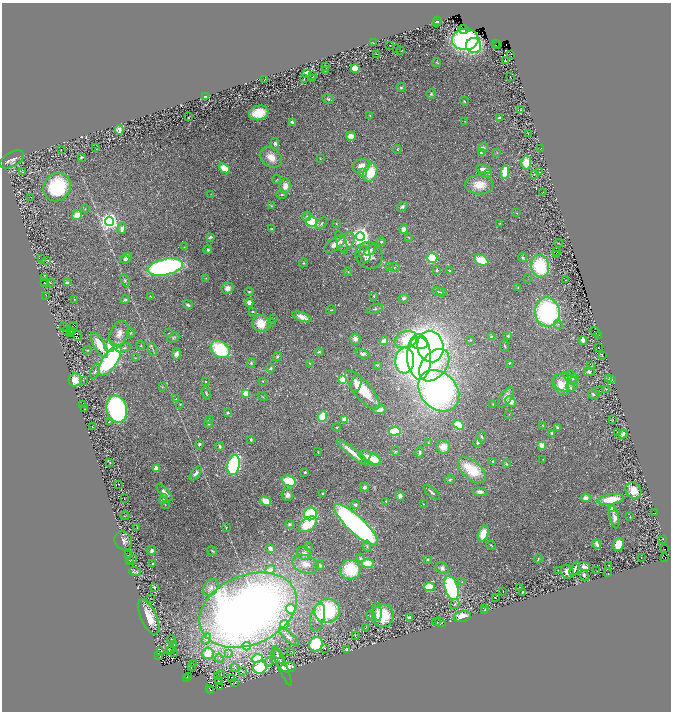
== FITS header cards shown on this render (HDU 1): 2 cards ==
NAXIS1  =                 1337
NAXIS2  =                 1419

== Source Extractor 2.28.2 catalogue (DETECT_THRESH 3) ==
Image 1337 x 1419 px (HDU 1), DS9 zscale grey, zoomed out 1/2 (1 PNG px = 2 x 2 image px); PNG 673 x 714 px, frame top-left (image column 1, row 1418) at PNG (2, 3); each listed source drawn as its Kron ellipse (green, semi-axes under 4 px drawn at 4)
Background 0.0312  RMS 0.0046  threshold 0.0137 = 3 sigma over >= 5 px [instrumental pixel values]
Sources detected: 495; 98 cannot appear on this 1/2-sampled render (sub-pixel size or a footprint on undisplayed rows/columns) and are neither listed nor drawn; the other 397 listed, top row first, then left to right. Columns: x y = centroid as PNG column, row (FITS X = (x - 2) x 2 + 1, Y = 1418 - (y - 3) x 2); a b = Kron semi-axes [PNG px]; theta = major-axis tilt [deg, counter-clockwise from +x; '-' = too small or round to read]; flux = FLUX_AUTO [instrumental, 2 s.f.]
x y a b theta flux
437 21 2 2 - 2.2
437 22 3 3 - 3.4
463 29 5 2 - 3
465 39 13 10 2 170
373 42 3 2 - 0.3
495 44 2 1 - 2
390 45 2 1 - 0.28
498 45 2 1 - 11
474 46 7 7 - 44
396 48 2 1 - 0.23
401 51 2 1 - 0.59
377 54 3 1 - 0.3
510 54 2 1 - 0.092
506 61 2 1 - 0.35
436 62 4 3 - 0.8
325 67 3 1 - 0.67
355 68 4 4 - 12
325 71 2 1 - 0.26
307 73 3 2 - 19
313 75 2 1 - 0.28
510 77 3 1 - 0.52
313 78 2 1 - 0.43
304 79 4 2 - 0.7
264 80 2 1 - 0.22
401 87 5 4 - 1.4
431 94 5 4 - 1.5
206 97 3 3 - 1.6
328 99 6 4 -23 1.5
464 101 4 3 - 0.73
521 110 3 2 - 0.67
259 113 10 7 16 19
370 116 3 3 - 0.69
188 117 2 1 - 0.22
499 118 3 3 - 1.5
465 121 3 2 - 0.38
292 122 4 3 - 2.5
119 130 5 4 - 3.9
528 133 3 1 - 0.42
351 136 5 4 - 9.6
275 144 6 4 85 1.8
483 147 5 4 - 1.6
96 148 2 1 - 0.25
540 148 2 1 - 0.26
61 150 2 1 - 0.18
397 150 4 3 - 0.91
497 152 3 2 - 0.41
481 153 4 4 - 1.3
81 157 3 2 - 1.2
271 157 12 9 -37 10
12 159 13 7 31 4.9
320 159 3 2 - 0.34
526 163 7 5 89 14
361 166 9 6 19 8
224 168 6 4 -39 16
484 169 7 3 -11 7
22 171 3 2 - 0.56
505 172 6 3 81 22
539 172 2 1 - 0.22
362 173 3 2 - 3.6
370 173 9 7 71 22
489 173 3 3 - 0.91
534 174 3 1 - 0.29
277 179 4 2 - 0.58
479 185 14 9 -2 15
285 186 7 5 85 7.3
57 187 15 13 53 56
543 192 2 1 - 0.38
211 194 2 2 - 0.32
282 194 5 3 - 1.2
31 197 2 1 - 0.2
271 206 4 3 - 0.71
402 207 6 4 32 2.4
85 209 3 2 - 0.32
517 213 3 2 - 0.46
77 215 5 4 - 8.8
307 216 5 4 - 1.3
109 221 4 4 - 430
311 222 6 4 -7 45
322 223 7 3 47 1.5
336 223 3 2 - 0.46
500 224 3 2 - 0.47
122 228 5 3 - 5
272 229 3 2 - 1
404 229 4 4 - 6
360 236 4 4 - 480
210 237 4 3 - 2
409 237 4 2 - 0.49
342 242 12 4 -71 2.8
346 242 11 7 51 4.8
381 242 4 3 - 0.91
558 243 4 1 - 0.48
335 244 12 6 34 7.1
184 247 3 3 - 0.66
208 250 4 4 - 1.5
370 250 7 3 41 1.2
557 252 3 2 - 0.28
365 254 8 5 -80 3.1
369 255 14 13 - 11
556 255 2 2 - 0.32
522 257 5 4 - 1.2
126 258 6 4 30 2.3
432 258 5 5 - 34
42 259 2 1 - 0.23
47 260 2 2 - 0.28
125 260 4 3 - 1.3
481 260 7 5 -25 19
303 263 4 3 - 0.86
540 266 11 9 -81 54
165 267 18 8 12 190
389 267 3 2 - 0.56
394 267 5 3 - 0.97
437 270 2 2 - 2.4
450 271 2 2 - 0.5
348 272 4 2 - 0.58
44 278 2 1 - 0.34
206 278 3 2 - 0.49
528 279 2 1 - 0.22
125 280 6 4 -70 1.7
566 280 2 1 - 0.44
44 283 2 1 - 0.34
50 283 2 1 - 0.27
67 283 4 3 - 3.6
228 288 6 5 - 5
518 288 3 2 - 0.59
438 291 6 3 -24 1.1
249 292 4 3 - 0.97
441 292 5 2 - 0.78
46 295 2 1 - 0.3
151 296 3 2 - 0.38
374 296 3 3 - 0.74
404 298 5 4 - 1.9
74 299 3 2 - 0.4
125 300 4 3 - 1.1
249 302 4 4 - 4.2
188 305 5 3 - 1.5
375 309 9 3 19 1.5
331 310 5 2 - 0.68
253 311 3 2 - 0.73
547 312 15 12 -80 130
302 317 10 4 -20 6.9
273 318 2 2 - 0.35
271 322 3 2 - 0.54
261 323 9 8 - 17
558 324 4 3 - 1
74 326 2 2 - 1.8
64 327 3 1 - 0.27
67 330 2 1 - 0.4
73 332 2 1 - 1.2
595 332 5 1 - 0.26
131 333 4 2 - 0.69
169 333 2 1 - 0.27
71 334 3 1 - 0.28
119 334 13 8 67 9.2
78 336 5 1 - 1
508 336 4 3 - 1
598 336 3 1 - 0.26
491 337 4 3 - 1.8
173 338 6 3 25 1.3
355 339 5 5 - 3.5
406 340 11 8 20 27
470 340 3 3 - 0.56
583 340 4 3 - 4.7
384 341 4 4 - 3.4
419 343 9 6 -7 71
99 345 14 5 -61 19
140 345 5 3 - 0.83
109 346 6 5 - 9.2
430 346 16 13 -75 330
505 346 6 2 -66 0.99
124 348 8 3 17 1.7
598 348 2 2 - 0.32
153 349 7 2 -73 1.1
220 349 10 8 -36 47
88 350 4 3 - 0.83
319 352 4 4 - 1.2
176 354 5 4 - 3.6
362 354 7 4 -18 2.4
602 355 3 1 - 0.35
277 357 5 4 - 1.3
419 357 23 12 -87 320
136 358 4 2 - 0.51
110 360 17 7 56 130
405 361 13 9 87 110
251 363 5 4 - 1.3
310 363 4 3 - 0.75
509 363 3 2 - 0.93
377 365 3 3 - 0.64
434 365 18 12 50 44
590 366 2 1 - 0.29
271 368 4 3 - 1.2
95 371 8 4 70 2.7
589 372 5 4 - 2.4
572 378 7 4 -70 1.5
608 378 2 2 - 15
343 379 4 3 - 43
575 379 2 1 - 0.18
612 379 4 3 - 1.2
75 380 6 6 - 9.7
83 380 2 1 - 0.35
206 381 3 2 - 0.68
263 381 3 2 - 0.52
356 383 8 5 71 4.6
565 383 12 9 -16 7.5
561 385 11 7 -63 12
162 387 4 2 - 0.67
570 387 5 3 - 1.8
606 389 2 2 - 0.5
362 390 24 8 -49 32
598 390 2 1 - 0.31
439 391 23 18 -46 300
206 393 7 2 -74 1.1
246 393 3 2 - 26
594 394 6 5 - 2.3
262 396 5 2 - 0.52
506 397 12 5 58 4.9
176 399 2 2 - 0.74
511 401 6 5 - 6.4
83 404 2 1 - 0.22
180 404 2 2 - 0.52
493 404 3 2 - 0.61
84 409 2 1 - 7
117 409 14 10 -76 150
380 410 6 3 7 5.9
227 413 3 3 - 1.5
509 414 2 2 - 0.39
322 416 5 3 - 28
209 419 3 3 - 0.5
345 419 4 3 - 8.5
613 419 2 1 - 0.21
109 422 3 2 - 0.5
209 424 3 3 - 0.79
459 425 6 3 -39 22
543 425 4 3 - 0.75
92 426 2 1 - 0.28
337 427 4 3 - 0.9
557 428 3 2 - 1.3
394 431 6 4 4 27
551 433 3 3 - 1.2
617 433 2 1 - 0.28
623 434 4 3 - 2.5
482 437 6 3 -66 1.2
251 439 3 3 - 1.1
428 443 3 2 - 0.47
477 443 4 3 - 0.92
199 444 3 3 - 1.8
220 446 4 3 - 1.7
542 446 4 3 - 8.9
443 447 7 6 - 8.3
395 451 4 3 - 1
318 452 4 3 - 0.66
420 452 5 4 - 1.7
353 453 20 3 -39 12
370 457 12 5 -23 11
543 459 2 1 - 0.23
375 460 6 5 - 9.6
493 462 3 2 - 1.7
110 463 3 2 - 0.34
506 464 4 3 - 0.9
234 465 10 6 77 100
156 468 4 3 - 7.4
472 470 17 9 -40 32
305 472 2 2 - 3.2
196 473 8 4 52 3.5
450 479 5 3 - 1.1
289 481 7 5 -22 27
119 484 2 1 - 0.3
364 487 4 4 - 2.5
633 490 9 7 -45 12
164 492 11 4 -47 3.3
432 492 10 2 -40 1.9
480 492 7 4 -5 3.7
323 494 2 2 - 1.1
287 495 6 5 - 3.9
400 496 5 4 - 3.7
586 498 5 4 - 4.3
124 499 2 1 - 0.18
164 499 5 3 - 1.1
611 499 13 5 10 21
266 501 6 4 -29 11
386 501 3 3 - 0.88
165 504 3 2 - 0.33
423 504 2 2 - 0.36
355 505 4 4 - 2.4
611 508 4 3 - 3.6
655 513 2 1 - 0.2
310 514 6 6 - 41
125 516 4 2 - 0.34
614 517 11 4 -79 5
630 517 4 2 - 0.52
289 524 4 4 - 1.8
308 524 10 6 36 32
356 525 29 8 -43 230
226 527 3 2 - 0.53
137 528 2 1 - 0.3
483 534 8 5 69 15
663 539 2 1 - 0.49
123 541 10 8 -60 4.6
597 544 5 3 - 4.6
618 544 6 5 - 13
491 545 5 2 - 0.59
367 546 5 3 - 1.4
308 547 3 2 - 0.44
270 548 4 3 - 3.7
664 549 2 1 - 3.3
151 551 4 3 - 3.5
212 551 5 3 - 0.97
304 553 7 6 - 4
129 555 3 1 - 0.49
360 558 4 4 - 1.4
641 558 2 1 - 0.35
664 558 3 1 - 12
428 559 4 3 - 0.76
538 559 5 2 - 0.73
129 560 2 1 - 0.28
132 560 5 2 - 0.62
368 563 6 4 -1 16
152 564 2 2 - 1.3
305 564 13 9 -18 10
320 565 5 4 - 1.8
609 565 2 1 - 0.26
584 567 5 3 - 4.6
442 568 7 5 -39 3.1
575 569 8 3 65 2.4
270 570 5 4 - 4.2
350 570 10 10 - 39
558 570 3 1 - 0.28
135 571 6 4 -16 1.6
597 571 2 1 - 0.32
567 572 7 6 - 5
608 573 2 2 - 0.32
584 575 6 3 -59 1.9
462 582 2 2 - 0.5
154 587 3 2 - 0.94
211 587 9 6 54 4.7
429 587 5 4 - 21
519 587 2 1 - 0.54
451 588 12 6 -72 93
503 591 2 1 - 0.25
522 592 4 2 - 0.48
495 597 2 1 - 0.49
150 598 2 1 - 0.3
455 604 5 3 - 1.4
291 609 5 4 - 15
485 609 2 2 - 0.32
248 610 51 34 23 720
484 610 2 1 - 0.22
327 611 13 12 - 64
377 612 9 4 -84 3.4
371 616 5 3 - 1.6
383 616 11 11 - 26
462 616 8 5 12 10
149 617 19 8 -66 19
318 617 14 7 77 9.3
409 618 3 3 - 3.7
437 622 2 1 - 0.25
440 622 5 2 - 0.49
285 624 4 4 - 11
366 628 3 2 - 0.67
355 636 3 1 - 0.31
289 637 12 4 -40 3.5
206 639 6 4 57 3.4
171 640 5 2 - 0.56
316 644 7 6 - 52
174 645 2 2 - 0.44
247 646 4 4 - 13
325 648 2 1 - 0.33
171 649 2 2 - 0.29
347 650 4 3 - 2.7
169 651 3 3 - 1.2
291 651 2 1 - 0.27
160 652 2 1 - 0.24
208 653 6 5 - 18
277 653 5 2 - 1.4
174 654 2 1 - 0.27
229 654 3 2 - 0.54
159 655 2 2 - 0.28
278 656 8 4 -47 2.4
219 658 4 3 - 0.89
257 658 5 4 - 24
268 662 4 2 - 0.82
194 664 2 1 - 0.46
282 666 21 4 -67 6.6
191 667 2 1 - 0.22
235 667 2 2 - 0.29
260 667 7 6 - 37
288 667 8 5 9 9
242 671 2 2 - 0.53
220 674 2 2 - 0.46
188 677 2 1 - 3.6
218 677 2 1 - 0.42
186 678 3 2 - 73
232 679 3 1 - 0.27
218 681 2 1 - 0.28
235 683 2 1 - 0.21
220 687 2 1 - 0.31
209 689 2 1 - 35
210 691 2 2 - 89
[98 sub-pixel or undisplayed-footprint detections neither listed nor drawn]